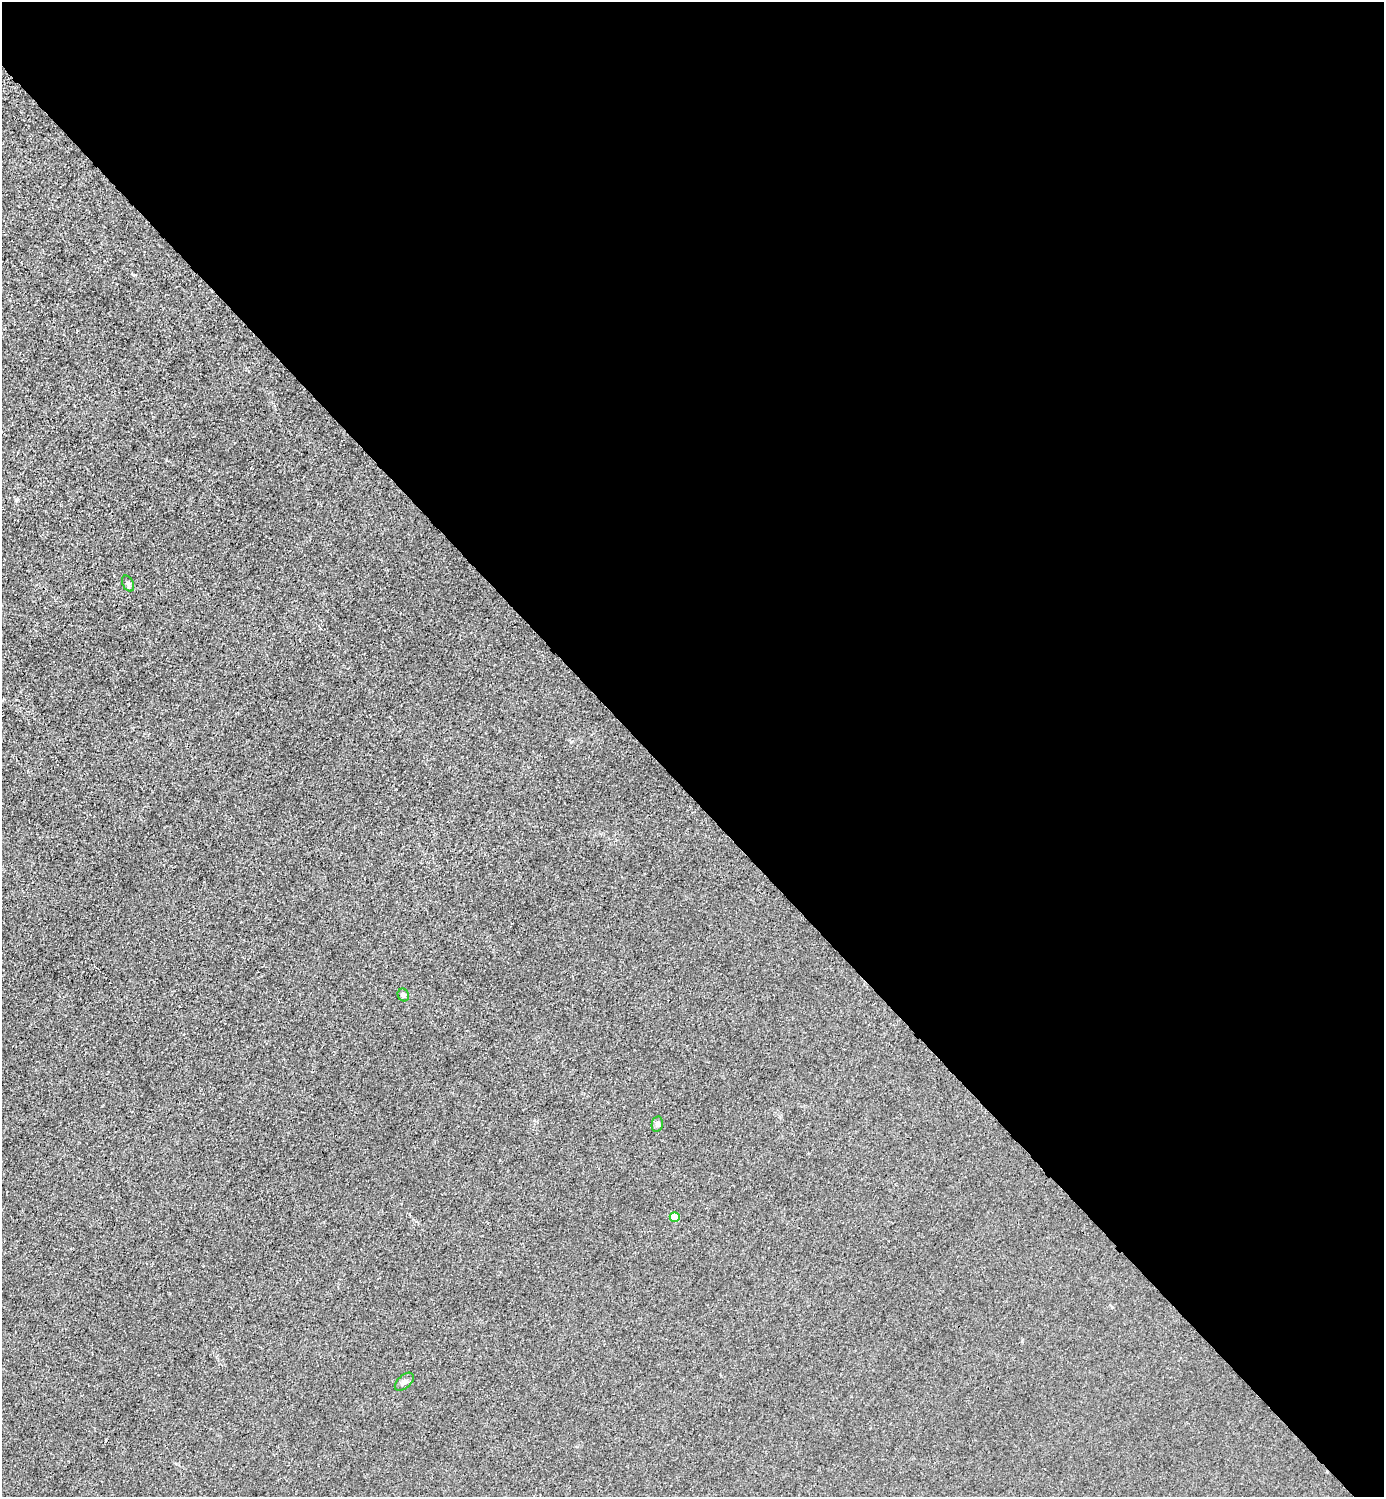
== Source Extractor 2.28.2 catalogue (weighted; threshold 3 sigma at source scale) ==
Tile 8 of 4 x 4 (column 4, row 2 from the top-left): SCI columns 4446-5827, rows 2993-4487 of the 5985 x 5985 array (HDU 1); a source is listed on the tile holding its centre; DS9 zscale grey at full resolution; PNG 1386 x 1499 px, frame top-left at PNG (2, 2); each listed source drawn as its Kron ellipse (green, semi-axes under 4 px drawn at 4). Shown black and unused: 53% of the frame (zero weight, under 3 of 4 exposures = <1% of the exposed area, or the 3 px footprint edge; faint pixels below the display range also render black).
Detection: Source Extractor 2.28.2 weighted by HDU 2 'WHT'; one run over the whole footprint, this tile lists its part. Background 0.0215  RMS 0.0062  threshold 0.0279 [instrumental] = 3 sigma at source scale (4.5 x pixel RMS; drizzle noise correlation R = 1.50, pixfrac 1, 0.05/0.05 arcsec/px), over >= 5 px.
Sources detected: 5; all 5 listed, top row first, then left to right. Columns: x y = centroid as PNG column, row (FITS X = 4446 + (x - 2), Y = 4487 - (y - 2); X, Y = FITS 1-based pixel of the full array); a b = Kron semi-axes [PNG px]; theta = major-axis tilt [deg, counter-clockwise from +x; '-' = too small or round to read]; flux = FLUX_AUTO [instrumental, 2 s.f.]
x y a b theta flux
128 584 8 5 -62 1.6
403 995 6 5 - 1.6
657 1124 8 5 78 1.6
675 1217 5 4 - 14
404 1382 11 6 41 2.2